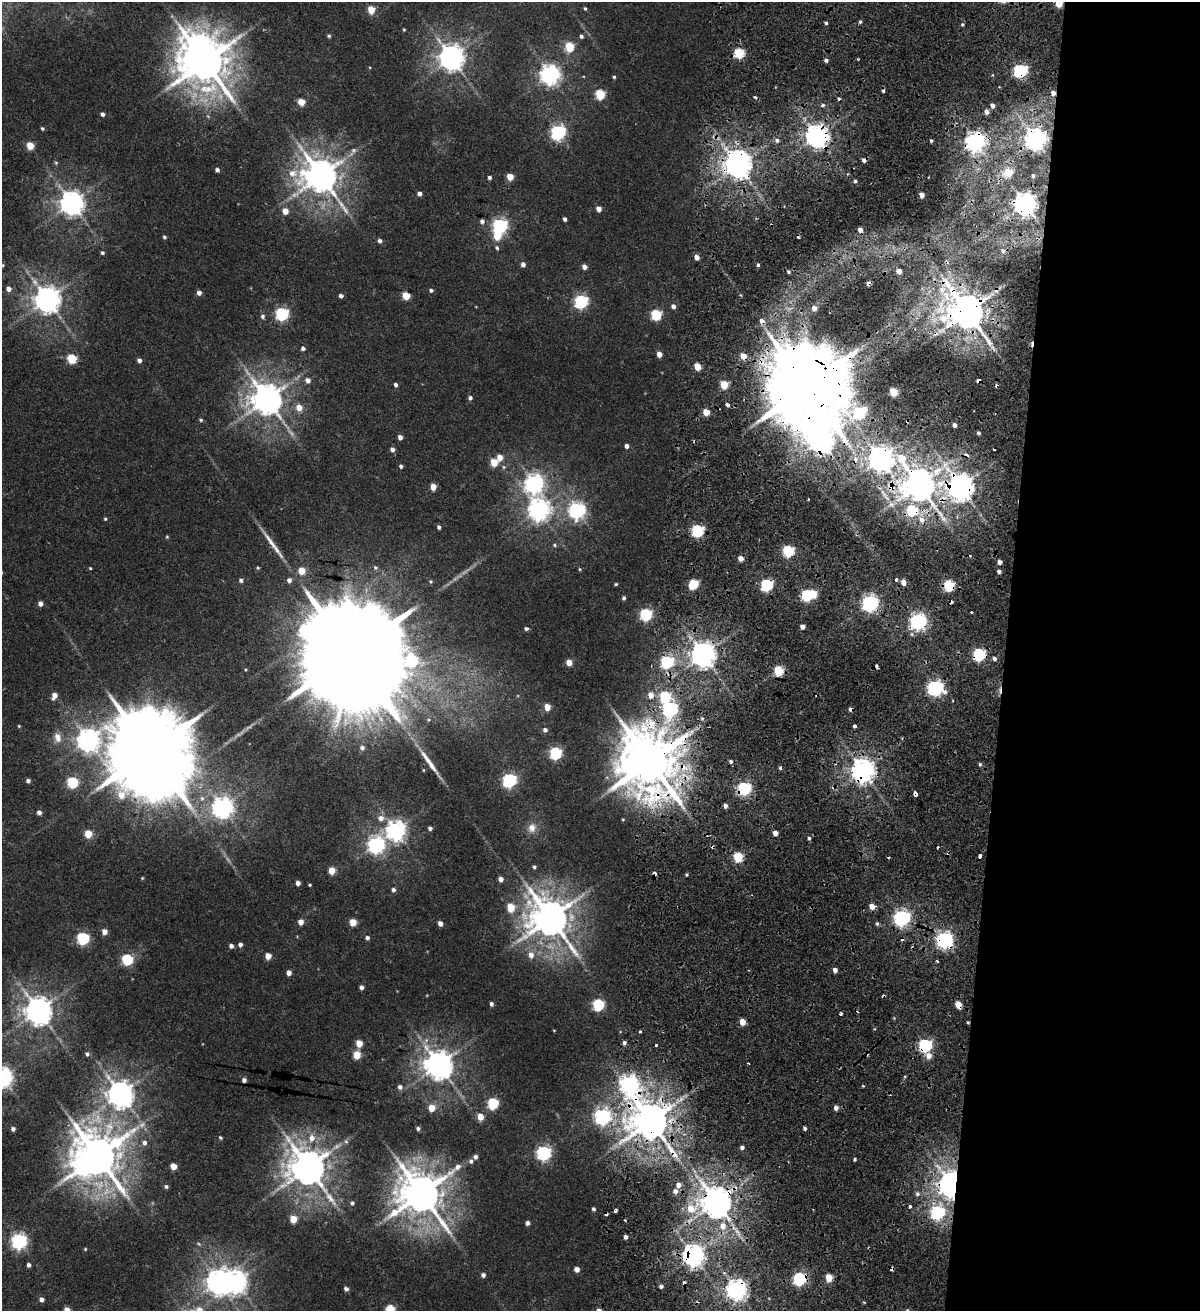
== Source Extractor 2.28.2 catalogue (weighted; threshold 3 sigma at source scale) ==
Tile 12 of 4 x 4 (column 4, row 3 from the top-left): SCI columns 3889-5086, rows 1324-2632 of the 5438 x 5254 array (HDU 1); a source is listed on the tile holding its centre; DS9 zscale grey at full resolution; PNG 1202 x 1313 px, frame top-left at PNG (2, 2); no overlay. Shown black and unused: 17% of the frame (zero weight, under 2 of 4 exposures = <1% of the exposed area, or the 3 px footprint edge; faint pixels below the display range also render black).
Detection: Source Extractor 2.28.2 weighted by HDU 2 'WHT'; one run over the whole footprint, this tile lists its part. Background 0.00679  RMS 0.0025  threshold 0.0113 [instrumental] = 3 sigma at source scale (4.5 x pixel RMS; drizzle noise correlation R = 1.50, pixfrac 1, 0.0396/0.0396 arcsec/px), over >= 5 px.
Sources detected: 349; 6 too faint to see at this stretch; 5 inside a brighter object's white glare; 32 cosmic-ray / hot-pixel residue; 4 long thin detections or spike segments (spike, bleed or trail) — not listed; the other 302 listed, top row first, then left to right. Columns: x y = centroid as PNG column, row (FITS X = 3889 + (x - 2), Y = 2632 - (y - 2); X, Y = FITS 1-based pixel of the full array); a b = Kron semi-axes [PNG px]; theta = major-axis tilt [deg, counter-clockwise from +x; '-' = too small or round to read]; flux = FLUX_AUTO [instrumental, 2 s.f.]
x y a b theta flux
1059 4 5 4 - 5.2
585 8 4 3 - 0.28
371 10 5 5 - 5.6
860 22 5 4 - 0.38
826 23 4 4 - 0.39
962 24 4 3 - 0.29
404 30 4 3 - 0.24
329 36 5 4 - 0.35
581 36 4 4 - 0.55
569 47 5 5 - 11
739 53 5 5 - 15
451 58 8 8 - 270
826 60 4 4 - 0.58
205 61 14 13 - 1100
1020 71 6 6 - 45
550 75 7 7 - 150
614 77 4 4 - 0.31
1053 93 4 4 - 1
600 94 6 5 - 13
301 102 5 5 - 4.7
823 105 4 4 - 0.93
992 106 5 4 - 1.1
986 112 5 5 - 1.3
102 114 4 4 - 0.74
208 116 7 4 -45 0.37
42 128 4 4 - 0.37
558 132 7 6 - 60
817 136 8 7 - 220
1035 139 7 7 - 190
777 140 6 6 - 0.81
931 141 3 3 - 0.38
975 142 7 7 - 140
30 146 5 5 - 6
56 163 5 5 - 0.32
737 164 10 8 -78 390
217 170 4 4 - 0.72
1008 172 5 5 - 7.9
321 176 12 11 - 600
1033 176 4 3 - 0.42
489 177 3 3 - 0.55
510 177 5 4 - 4
855 181 4 3 - 0.44
419 194 4 4 - 0.95
922 195 4 4 - 1.5
72 203 8 8 - 240
1025 204 7 7 - 240
599 209 5 4 - 1.8
285 211 5 4 - 3.1
565 219 4 3 - 0.74
482 221 5 5 - 0.76
500 226 6 6 - 59
164 237 4 4 - 0.45
380 241 5 5 - 0.75
497 248 6 5 - 0.47
102 253 5 4 - 0.44
697 257 4 4 - 1.9
523 264 5 4 - 1.1
3 265 5 4 - 0.26
758 265 4 3 - 0.45
584 267 5 4 - 1.3
899 271 5 4 - 1.6
789 272 5 5 - 0.5
9 289 5 5 - 1.4
431 290 5 4 - 0.52
199 293 5 4 - 1.2
341 296 4 4 - 0.82
406 296 5 5 - 6.7
47 299 8 8 - 300
581 302 6 6 - 43
673 306 5 4 - 0.96
814 308 6 6 - 1.5
967 311 11 10 - 760
282 314 6 6 - 38
656 315 6 5 - 18
262 316 6 6 - 0.62
762 321 6 5 - 1.9
303 348 5 4 - 0.66
659 354 5 4 - 2.1
743 356 5 5 - 3.1
72 359 5 5 - 12
139 360 5 4 - 0.8
697 367 5 4 - 5.2
308 380 6 5 - 1.3
978 381 4 3 - 2
396 385 5 4 - 0.6
724 385 5 5 - 7.7
807 387 22 20 -36 3900
893 392 5 5 - 9.5
470 398 4 4 - 0.68
267 399 11 9 -52 460
299 408 7 6 - 2.6
706 412 5 4 - 4.4
859 413 12 8 7 28
201 420 5 4 - 0.4
954 425 4 3 - 0.92
978 433 3 3 - 0.46
400 437 4 4 - 1.2
821 441 12 11 - 240
627 446 4 4 - 0.96
392 449 5 5 - 0.89
500 457 5 5 - 2.6
855 459 9 6 90 1.7
880 459 8 8 - 270
494 462 5 5 - 6.7
401 466 4 4 - 0.52
504 467 5 5 - 0.39
534 484 8 8 - 120
918 484 13 10 -53 520
433 487 5 4 - 3
891 487 18 11 -79 5.4
960 487 9 8 - 310
808 499 3 2 - 0.21
538 510 8 8 - 160
577 510 7 7 - 78
911 511 6 6 - 16
105 519 4 4 - 0.31
921 520 7 6 - 2.1
439 527 4 3 - 0.58
697 531 6 6 - 30
167 537 5 4 - 0.27
555 545 6 4 -17 0.37
788 551 6 5 - 24
740 558 5 4 - 1.7
375 567 6 5 - 0.44
90 568 3 3 - 0.25
258 568 5 4 - 0.3
580 569 4 4 - 0.24
301 571 5 5 - 5
999 571 4 3 - 0.64
241 580 5 5 - 0.64
289 580 6 5 - 0.98
896 580 5 4 - 0.41
431 581 4 3 - 0.25
903 582 5 4 - 1.7
616 584 4 3 - 0.3
693 584 7 5 51 13
766 585 6 6 - 31
949 585 6 5 - 23
806 596 6 5 - 25
624 598 4 4 - 0.47
870 603 6 6 - 88
40 604 5 5 - 1.2
971 612 3 2 - 0.51
646 615 6 6 - 32
918 621 6 6 - 92
802 627 4 4 - 1.2
526 629 4 4 - 0.53
352 654 35 26 -14 12000
979 654 6 6 - 33
703 655 8 7 - 280
994 659 5 5 - 0.67
569 662 5 5 - 2.8
667 662 6 6 - 37
877 666 4 3 - 1.6
778 671 5 5 - 15
935 688 7 6 - 74
651 695 6 6 - 2
54 696 6 5 - 1.9
665 697 6 6 - 23
547 707 5 4 - 4
670 709 7 6 - 70
702 718 5 5 - 0.42
19 726 3 3 - 0.23
854 726 4 3 - 1.1
545 730 5 5 - 0.8
57 737 15 10 -75 2.2
88 740 8 8 - 190
362 748 6 6 - 0.76
150 751 24 22 -46 4100
555 753 6 6 - 32
650 761 18 16 -68 1800
731 761 4 4 - 0.54
980 764 5 4 - 0.4
423 770 4 3 - 0.15
862 770 8 7 - 240
509 780 6 6 - 52
28 781 4 4 - 0.73
72 783 6 6 - 19
744 788 6 6 - 45
915 794 5 4 - 2.3
202 798 8 7 - 1
725 806 5 5 - 1
222 808 8 7 - 150
39 812 4 4 - 1.1
381 818 9 7 -4 1.6
623 819 4 3 - 0.22
430 828 4 4 - 0.65
532 828 13 11 66 2.1
396 830 8 7 - 140
775 833 4 4 - 1.6
88 834 5 5 - 6.3
809 838 5 4 - 0.45
376 845 7 7 - 87
980 856 4 3 - 5.2
738 857 5 5 - 14
888 857 3 3 - 0.38
534 867 4 4 - 0.47
332 871 5 5 - 4.5
654 873 4 3 - 1.6
687 875 3 3 - 0.28
142 878 4 3 - 0.22
501 879 4 4 - 1.2
298 883 4 4 - 1.2
310 885 3 3 - 0.25
393 890 5 5 - 0.7
872 906 5 5 - 2.3
511 907 6 5 - 6.8
550 918 13 12 - 770
902 918 6 6 - 86
301 922 5 5 - 1.8
353 922 5 5 - 5
440 923 4 4 - 1.4
877 924 5 4 - 0.44
104 932 5 5 - 1.8
83 938 6 6 - 32
367 938 5 5 - 0.68
944 940 7 6 - 93
240 944 5 5 - 0.76
231 946 4 4 - 0.86
531 955 8 7 - 1.9
268 956 5 4 - 2.9
127 959 6 5 - 19
937 961 4 2 - 0.26
835 970 4 4 - 1.2
289 973 4 4 - 1.5
361 987 4 4 - 0.86
491 1004 4 4 - 0.65
958 1004 6 4 -66 3.9
598 1005 6 6 - 23
38 1011 9 8 - 340
841 1014 4 3 - 1.1
742 1022 5 4 - 3.5
968 1022 4 3 - 0.28
554 1030 4 2 - 0.14
640 1031 3 3 - 0.3
359 1043 5 5 - 3.9
624 1043 5 5 - 0.61
656 1045 3 3 - 1.5
925 1045 6 6 - 42
87 1054 5 5 - 0.54
357 1055 5 5 - 5.7
929 1056 6 5 - 2.2
439 1065 9 9 - 360
2 1077 7 7 - 140
244 1080 4 4 - 0.85
629 1084 11 8 -71 110
400 1087 6 5 - 0.89
120 1094 9 8 - 300
493 1103 6 5 - 22
432 1108 5 5 - 4.1
836 1108 5 4 - 1.1
602 1116 7 7 - 80
480 1117 5 5 - 3.4
650 1121 11 11 - 810
805 1128 4 3 - 0.53
13 1129 4 4 - 0.81
418 1129 4 4 - 0.53
220 1137 4 4 - 0.34
312 1138 11 9 74 2.5
144 1143 5 5 - 0.83
742 1147 4 4 - 0.7
544 1153 6 6 - 58
98 1156 15 12 -58 1000
475 1157 4 4 - 0.73
855 1159 3 3 - 0.39
471 1161 6 5 - 0.65
174 1166 5 4 - 3
308 1167 13 11 -48 660
951 1184 8 7 - 240
679 1185 5 5 - 1.3
166 1186 4 4 - 0.49
675 1191 6 6 - 1
421 1193 14 13 - 900
917 1194 6 6 - 0.7
716 1202 9 8 - 520
352 1203 6 5 - 0.6
910 1206 3 3 - 0.95
593 1209 4 3 - 0.51
691 1209 10 9 - 4
615 1211 4 3 - 0.63
937 1213 7 6 - 43
293 1219 5 5 - 5
527 1223 4 4 - 0.9
723 1226 8 7 - 2.4
626 1237 4 3 - 0.77
19 1241 7 6 - 75
85 1249 4 4 - 0.26
693 1255 7 7 - 180
29 1265 4 4 - 0.8
577 1269 4 4 - 1.5
483 1275 4 4 - 0.83
829 1278 5 4 - 5.5
799 1279 6 6 - 40
218 1281 9 8 - 200
661 1286 4 3 - 0.61
346 1289 4 4 - 0.78
736 1290 7 7 - 160
42 1299 5 5 - 1
67 1310 5 4 - 3.1
200 1310 10 9 - 2.3
390 1310 6 5 - 12
907 1310 4 3 - 0.25
Overlapping masked pixels (flux is a lower limit): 45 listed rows (the first 20) at x y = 1020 71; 1053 93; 817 136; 1035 139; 975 142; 737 164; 1025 204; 967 311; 762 321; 743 356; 978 381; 807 387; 821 441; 855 459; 880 459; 918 484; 891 487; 960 487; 911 511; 766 585
Isophote crosses this tile's border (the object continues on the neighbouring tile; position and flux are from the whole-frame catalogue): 6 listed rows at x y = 1059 4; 2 1077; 67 1310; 200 1310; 390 1310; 907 1310